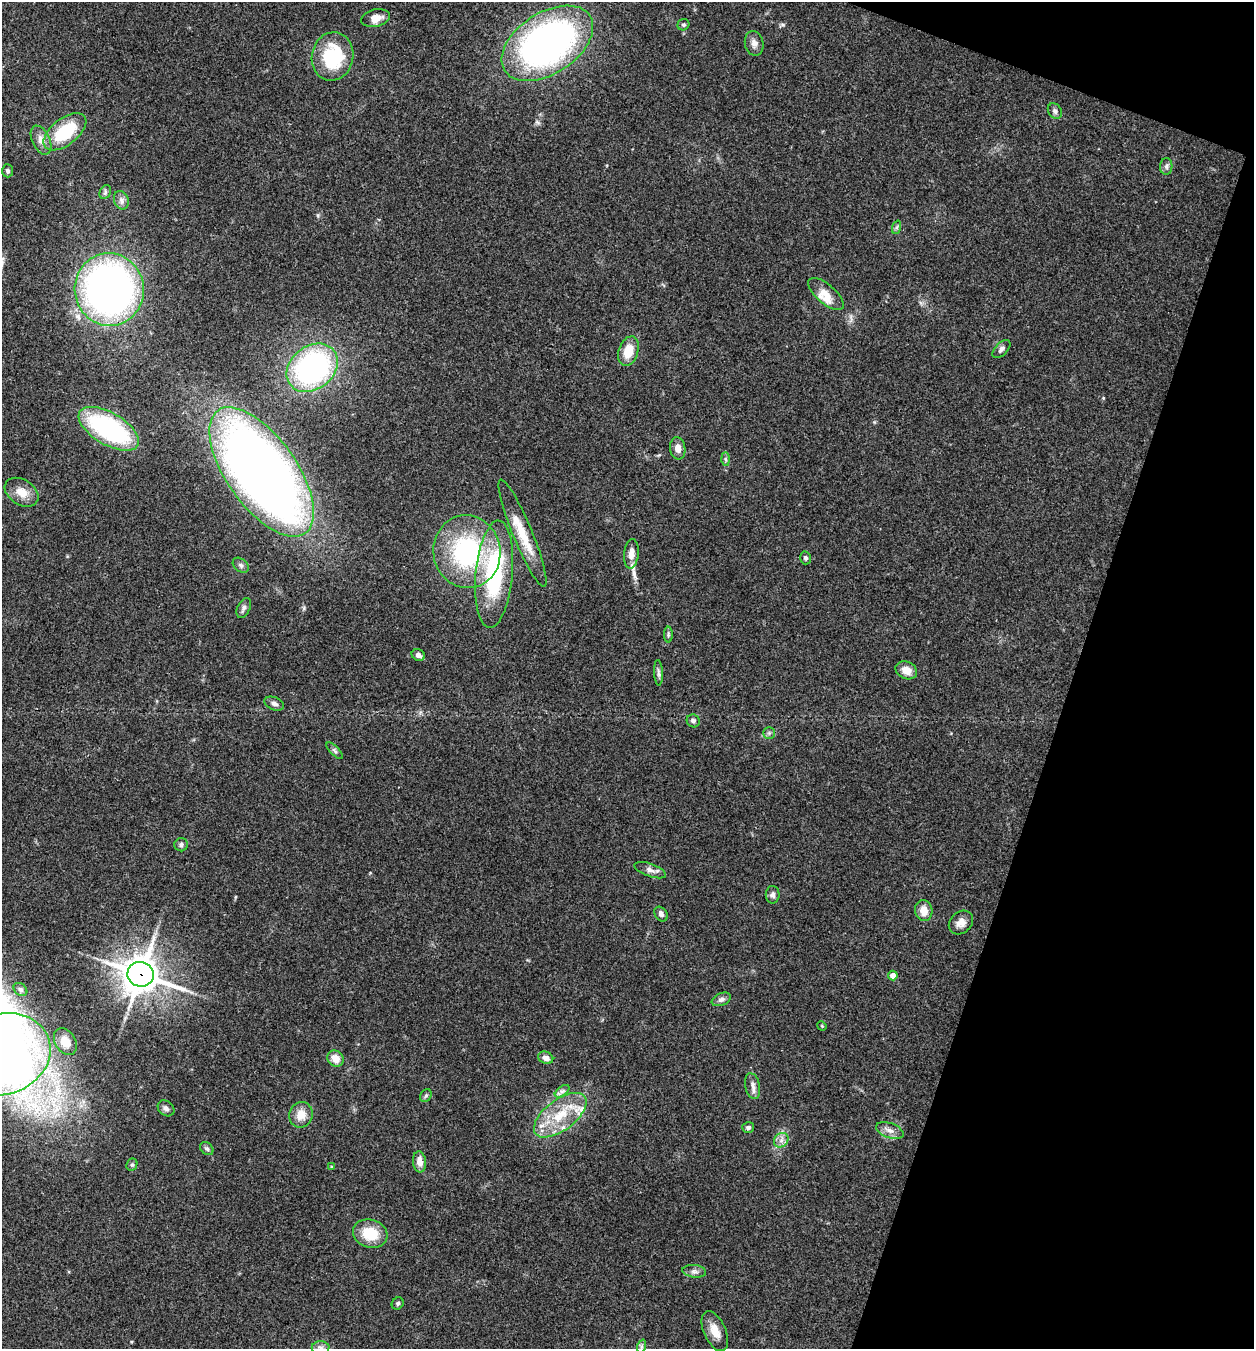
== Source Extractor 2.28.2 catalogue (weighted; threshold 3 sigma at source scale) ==
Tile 8 of 4 x 4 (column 4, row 2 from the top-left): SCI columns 4022-5273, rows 2696-4042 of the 5407 x 5394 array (HDU 1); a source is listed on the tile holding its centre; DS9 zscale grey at full resolution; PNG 1256 x 1351 px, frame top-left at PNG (2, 2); each listed source drawn as its Kron ellipse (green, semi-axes under 4 px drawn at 4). Shown black and unused: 16% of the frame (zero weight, under 3 of 4 exposures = <1% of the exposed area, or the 3 px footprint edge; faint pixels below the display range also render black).
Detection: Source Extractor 2.28.2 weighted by HDU 2 'WHT'; one run over the whole footprint, this tile lists its part. Background 0.113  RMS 0.0062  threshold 0.0278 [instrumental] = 3 sigma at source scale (4.5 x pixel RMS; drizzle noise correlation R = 1.50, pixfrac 1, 0.05/0.05 arcsec/px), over >= 5 px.
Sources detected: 77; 5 inside a brighter listed object's ellipse — not listed separately; the other 72 listed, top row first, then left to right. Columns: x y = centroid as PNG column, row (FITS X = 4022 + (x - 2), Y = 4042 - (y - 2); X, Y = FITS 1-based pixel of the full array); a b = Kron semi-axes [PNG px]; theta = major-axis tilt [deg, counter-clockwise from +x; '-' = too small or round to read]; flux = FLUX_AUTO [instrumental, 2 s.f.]
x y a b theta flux
376 18 14 8 12 6.2
683 25 6 5 - 1.3
547 43 51 30 33 270
754 43 12 9 -78 3.7
332 56 24 20 78 43
1055 111 8 6 -54 1.8
65 132 25 13 38 32
41 140 15 9 -64 5.1
1166 166 8 6 89 1.9
8 171 6 5 - 1.7
105 192 7 5 62 1.5
121 200 9 7 -68 2.7
897 227 7 4 71 1.1
109 289 36 34 -81 310
826 294 22 9 -41 7.7
1001 349 11 6 46 2.3
628 351 15 9 72 12
312 368 28 21 39 140
109 429 33 16 -30 93
678 448 11 7 -81 4.4
726 459 6 4 -89 1.1
262 472 75 35 -55 680
21 492 18 12 -32 8.7
522 533 58 9 -68 18
467 552 36 33 -80 86
631 554 15 7 84 5
805 558 6 5 - 1.5
241 565 9 6 -41 1.7
494 574 54 18 85 72
244 608 10 6 63 2.3
668 635 8 4 90 1.2
418 655 7 5 -27 2.4
906 670 11 8 -26 6.7
658 673 13 4 -87 1.8
274 704 10 6 -22 2.2
693 721 7 6 - 1.8
769 733 5 5 - 1.2
335 751 11 4 -45 1.7
181 845 6 6 - 1.7
650 870 16 6 -19 3.2
773 895 9 7 89 2
924 911 10 8 -79 7.1
661 914 8 6 -55 1.8
961 923 13 10 43 4.8
141 974 13 12 - 1400
893 976 5 5 - 4.7
20 990 7 5 -42 1.6
721 999 10 6 21 2.4
822 1026 5 4 - 0.61
65 1042 14 10 -60 10
2 1054 49 40 18 320
546 1058 8 6 -23 4.2
335 1059 9 7 -44 7
753 1086 13 7 -77 3.2
562 1091 8 4 36 2
426 1095 7 5 53 1.1
166 1108 9 7 -42 2.1
301 1115 13 12 - 8.1
560 1115 31 15 37 24
748 1127 6 5 - 1.6
890 1130 14 7 -19 4.3
781 1140 8 6 45 2.8
207 1149 7 5 -42 1.5
420 1162 10 6 -83 5.3
132 1165 6 5 - 1.1
332 1167 4 3 - 0.64
370 1234 18 14 -17 18
694 1271 12 6 -6 2.4
398 1303 6 5 - 1.2
715 1331 21 11 -66 8.3
642 1346 7 4 71 1.3
321 1348 9 6 0 2.3
Overlapping masked pixels (flux is a lower limit): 1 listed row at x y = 141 974
Isophote crosses this tile's border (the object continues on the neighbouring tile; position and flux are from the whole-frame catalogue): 2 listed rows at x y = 2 1054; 321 1348